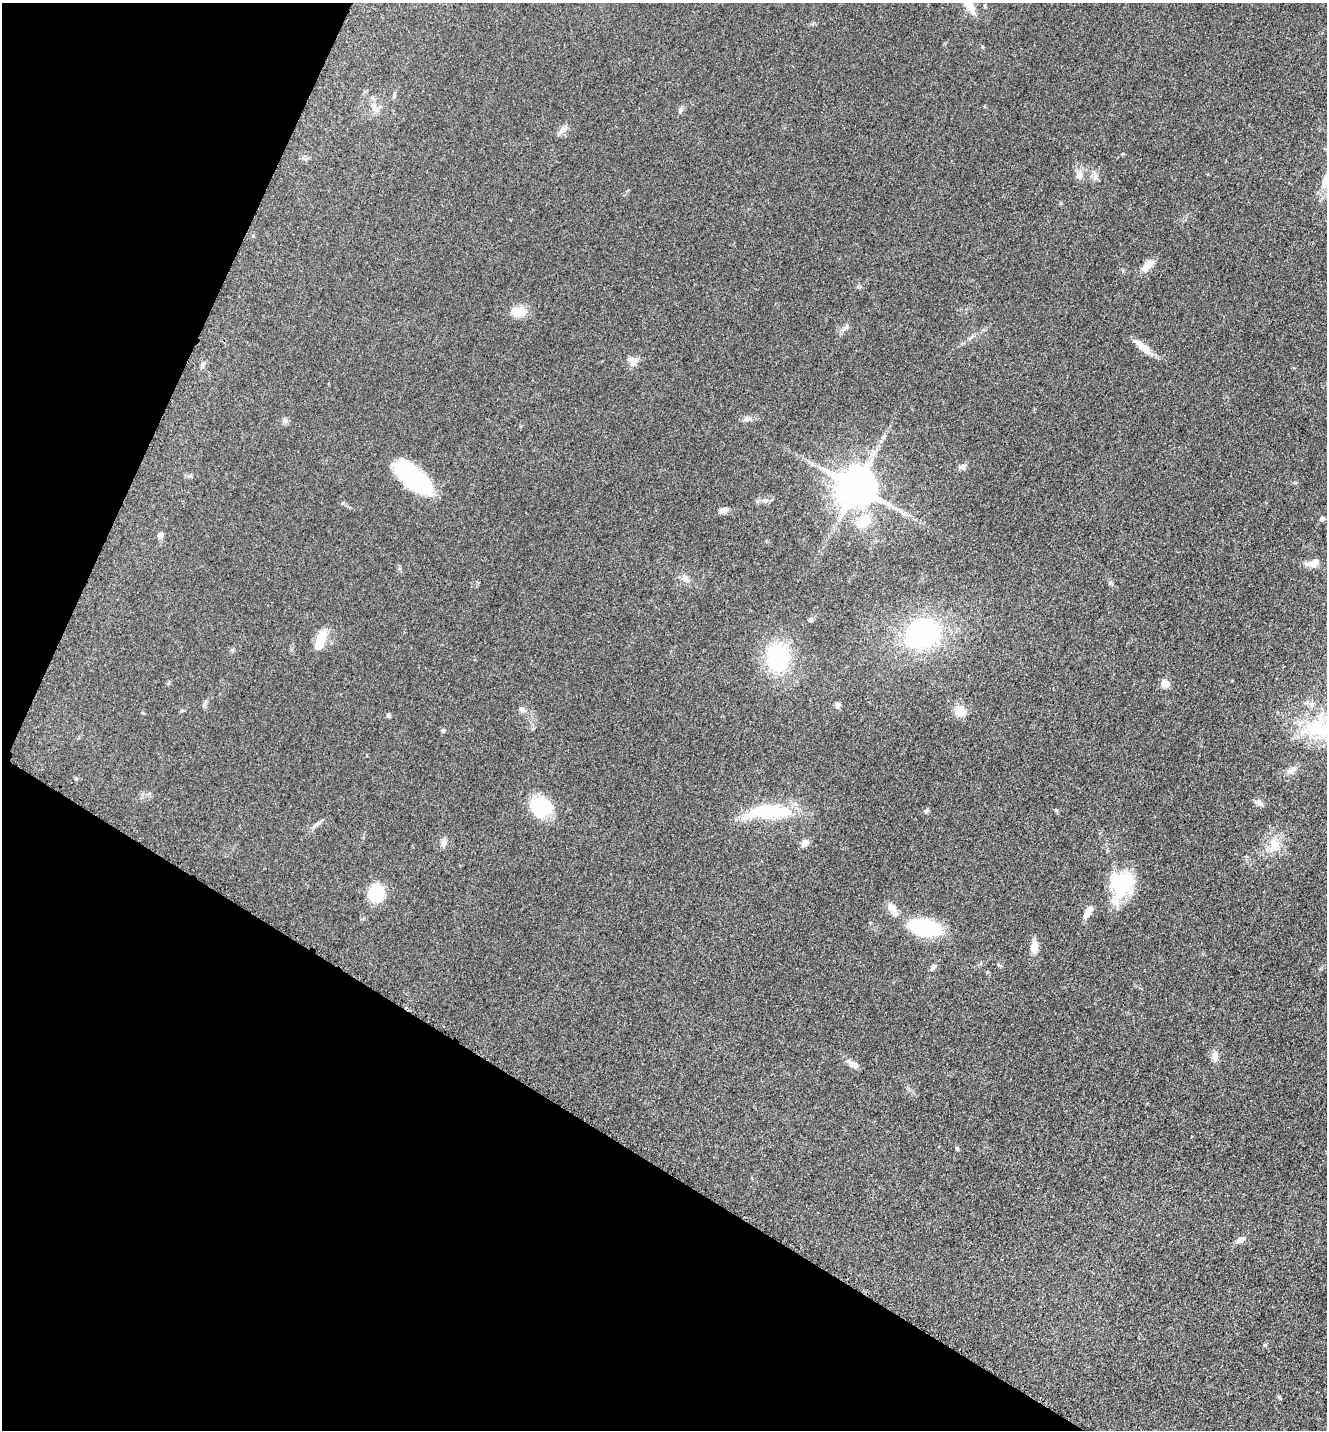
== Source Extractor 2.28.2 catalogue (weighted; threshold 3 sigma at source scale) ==
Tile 9 of 4 x 4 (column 1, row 3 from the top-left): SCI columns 299-1623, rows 1471-2898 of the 5806 x 5774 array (HDU 1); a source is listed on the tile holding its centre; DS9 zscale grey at full resolution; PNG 1329 x 1432 px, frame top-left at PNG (2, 3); no overlay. Shown black and unused: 26% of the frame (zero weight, under 3 of 5 exposures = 4% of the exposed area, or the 3 px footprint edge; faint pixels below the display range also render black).
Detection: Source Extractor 2.28.2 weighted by HDU 2 'WHT'; one run over the whole footprint, this tile lists its part. Background 0.0644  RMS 0.006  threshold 0.0269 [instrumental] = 3 sigma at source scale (4.5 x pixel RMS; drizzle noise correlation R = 1.50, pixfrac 1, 0.05/0.05 arcsec/px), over >= 5 px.
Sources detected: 57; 1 inside a brighter object's white glare — not listed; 1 inside a brighter listed object's ellipse — not listed separately; the other 55 listed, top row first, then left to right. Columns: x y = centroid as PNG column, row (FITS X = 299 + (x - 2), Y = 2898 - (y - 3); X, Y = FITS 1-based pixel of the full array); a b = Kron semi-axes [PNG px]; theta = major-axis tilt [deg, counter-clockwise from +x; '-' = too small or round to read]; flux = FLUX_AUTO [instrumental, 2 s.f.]
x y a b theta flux
969 4 25 9 -58 8.1
376 110 9 5 -57 2.1
680 110 9 5 68 1.4
563 129 14 8 31 3.1
1094 174 17 5 -72 2.6
1079 176 11 9 43 3.5
1147 266 15 8 47 6.3
518 312 19 12 -1 9
1142 347 27 8 -40 6.9
632 361 15 11 -40 4
202 365 9 5 66 1.6
747 419 11 7 7 2.5
285 420 7 5 -60 1.4
963 467 9 6 42 1.8
413 477 41 18 -40 59
856 487 12 12 - 1600
765 501 7 5 -60 1.3
723 510 10 7 14 2.8
1322 519 6 5 - 1.6
863 522 22 14 37 12
160 536 7 7 - 2
1313 563 18 8 18 5.1
685 578 10 9 - 3.1
810 620 6 5 - 1.3
923 633 25 22 34 100
320 640 29 10 71 10
778 658 23 19 -85 58
1165 684 10 8 -50 3.8
837 705 8 6 -85 1.9
521 709 9 6 -46 1.8
960 711 12 11 - 8.1
388 715 6 5 - 0.9
443 730 6 5 - 0.91
1321 731 52 19 -82 29
1289 771 10 8 -7 2.7
1259 803 11 7 -5 2.3
541 807 20 16 -9 35
1056 810 5 4 - 0.72
926 811 6 6 - 1
770 812 51 16 1 38
316 825 15 5 37 2.1
443 842 11 7 79 2.4
804 843 9 7 63 3
1274 845 21 13 77 9.7
1121 884 34 25 75 33
376 893 17 14 83 22
1088 912 17 6 59 5.1
924 927 37 18 -13 42
1034 947 13 9 85 5.8
933 967 10 6 47 1.7
1215 1055 12 9 -85 3.2
853 1064 17 6 -37 3.4
957 1149 6 4 -46 0.74
1241 1240 11 7 23 2.6
1265 1345 5 4 - 0.71
Isophote crosses this tile's border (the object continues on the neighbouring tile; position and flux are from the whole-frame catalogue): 1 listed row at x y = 969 4
Unlisted compact peaks at least as high as the median listed source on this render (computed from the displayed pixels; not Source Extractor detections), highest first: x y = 1110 582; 982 47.